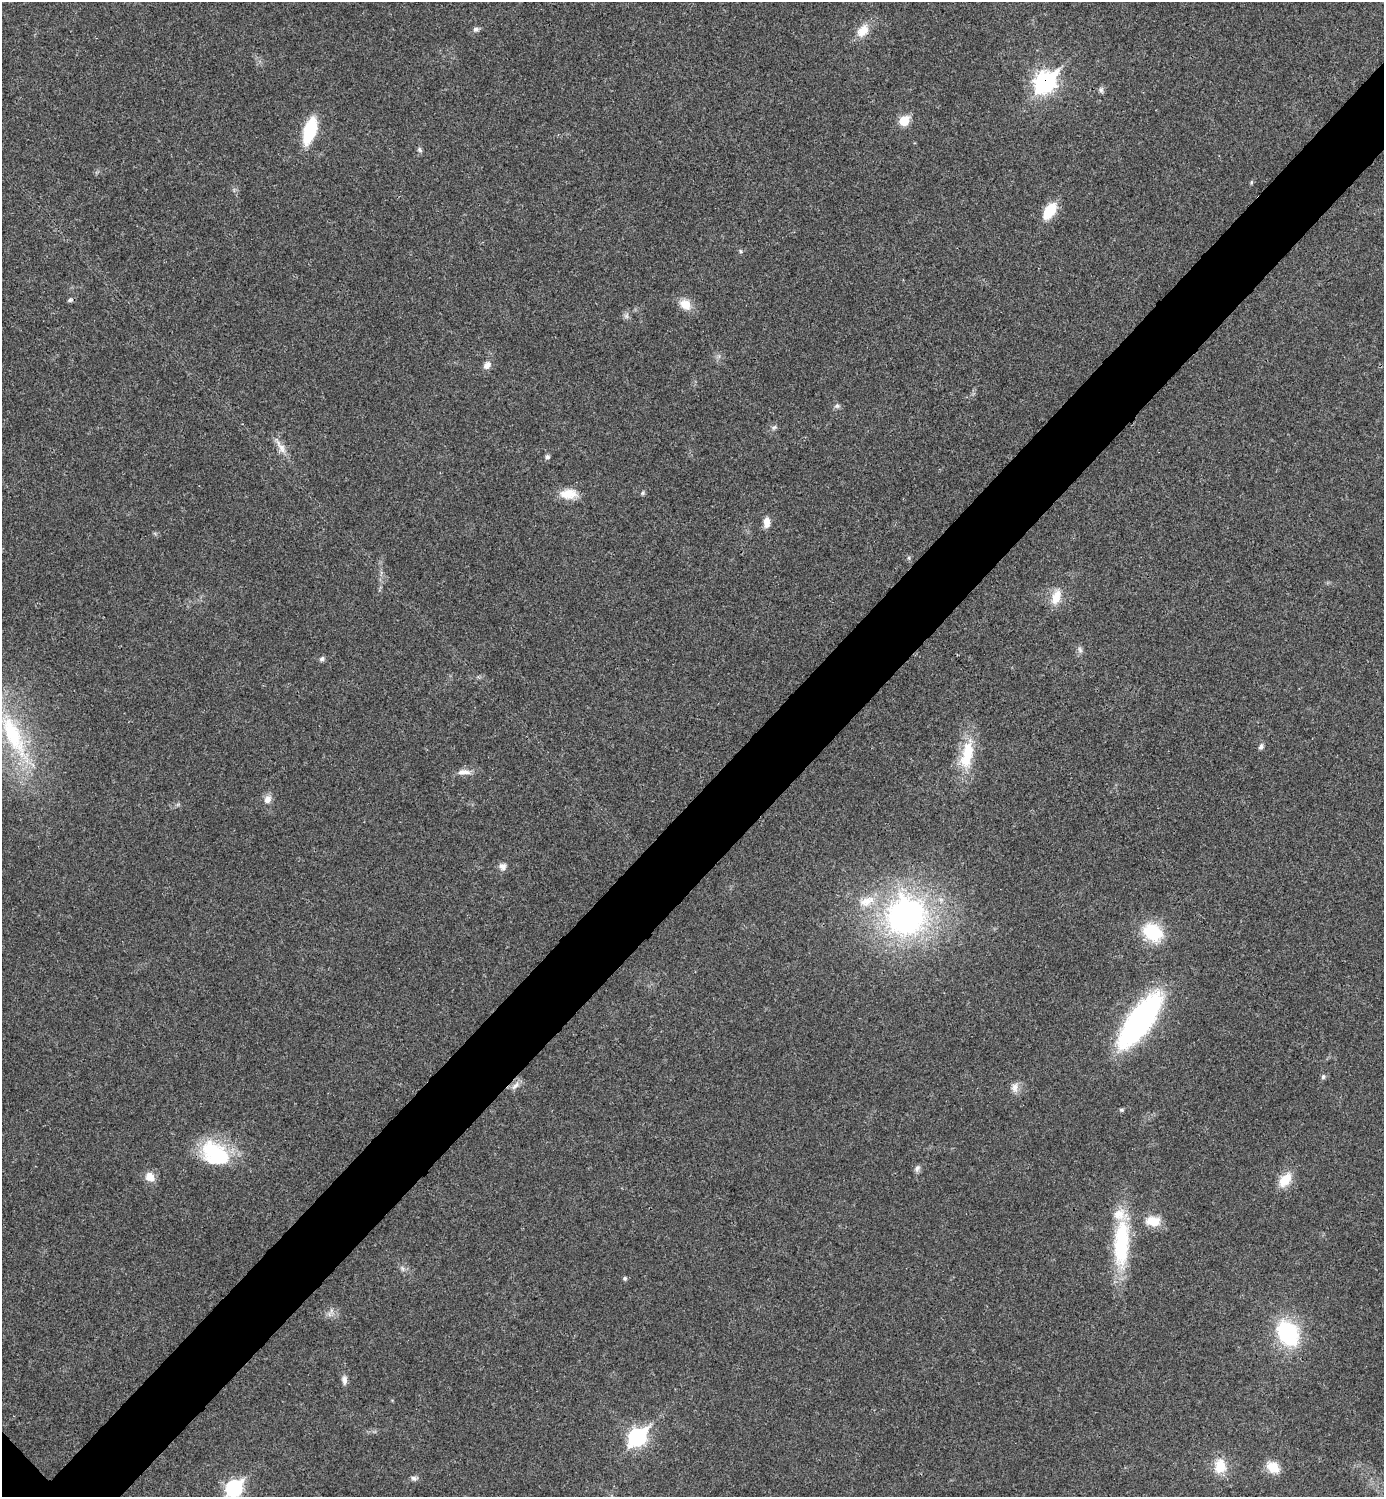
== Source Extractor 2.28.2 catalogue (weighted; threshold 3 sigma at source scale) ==
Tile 10 of 4 x 4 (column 2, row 3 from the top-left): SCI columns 1542-2923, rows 1501-2995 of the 5987 x 5987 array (HDU 1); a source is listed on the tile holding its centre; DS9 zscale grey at full resolution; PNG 1386 x 1499 px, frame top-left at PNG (2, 2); no overlay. Shown black and unused: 6% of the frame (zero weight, under 3 of 4 exposures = <1% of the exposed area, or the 3 px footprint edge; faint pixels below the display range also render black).
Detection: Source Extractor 2.28.2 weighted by HDU 2 'WHT'; one run over the whole footprint, this tile lists its part. Background 0.0192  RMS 0.004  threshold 0.0181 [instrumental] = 3 sigma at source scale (4.5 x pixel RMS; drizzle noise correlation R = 1.50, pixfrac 1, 0.05/0.05 arcsec/px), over >= 5 px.
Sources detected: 56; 1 inside a brighter object's white glare — not listed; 1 inside a brighter listed object's ellipse — not listed separately; the other 54 listed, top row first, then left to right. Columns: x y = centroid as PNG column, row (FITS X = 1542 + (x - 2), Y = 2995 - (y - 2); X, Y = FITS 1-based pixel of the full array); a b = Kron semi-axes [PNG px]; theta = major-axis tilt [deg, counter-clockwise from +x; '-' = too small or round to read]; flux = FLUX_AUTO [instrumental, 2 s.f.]
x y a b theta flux
476 29 8 6 -4 1.2
863 31 17 12 49 6
1045 82 12 9 42 130
1101 90 8 7 - 1.1
904 121 8 7 - 11
310 130 19 9 73 31
420 150 7 6 - 0.86
1251 182 6 4 88 0.48
1050 211 17 9 56 12
741 251 5 5 - 0.6
70 300 8 5 11 0.87
685 304 14 11 -41 5.4
626 316 7 6 - 1.1
487 365 10 8 52 2.3
837 406 8 6 0 1
774 427 8 5 39 0.98
281 446 28 7 -57 4
547 457 6 5 - 1.1
643 493 6 4 89 0.57
569 494 22 12 -1 6.9
767 522 12 7 -87 3.4
909 558 6 4 -72 0.59
1056 597 21 11 72 6
1080 650 9 6 -73 1.3
322 659 7 5 44 0.98
13 735 73 23 -66 45
1261 746 8 6 58 1.1
967 756 43 17 76 16
464 772 19 7 -2 2.8
267 799 11 9 63 2.5
503 866 9 8 - 2
867 901 25 13 20 8.5
906 916 39 38 - 120
1152 932 25 18 -31 18
1140 1020 51 18 54 110
1323 1077 7 5 75 0.86
515 1086 13 6 45 2.2
1015 1087 13 9 89 2.6
1122 1110 6 5 - 0.64
215 1153 36 25 -33 29
917 1168 10 6 67 1.3
150 1177 13 11 -50 3.8
1285 1180 18 11 52 7.7
1153 1221 17 11 -5 7.5
1121 1243 63 19 87 33
625 1278 5 5 - 0.8
329 1314 7 4 -72 0.95
1288 1333 21 15 -57 47
344 1380 12 6 -87 1.7
637 1437 9 7 44 120
1220 1466 20 15 84 7.7
1273 1467 13 10 -37 7.9
414 1478 8 6 -34 1.1
234 1488 8 7 - 81
Overlapping masked pixels (flux is a lower limit): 1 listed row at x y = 1045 82
Isophote crosses this tile's border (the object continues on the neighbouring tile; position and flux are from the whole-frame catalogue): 1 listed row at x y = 234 1488